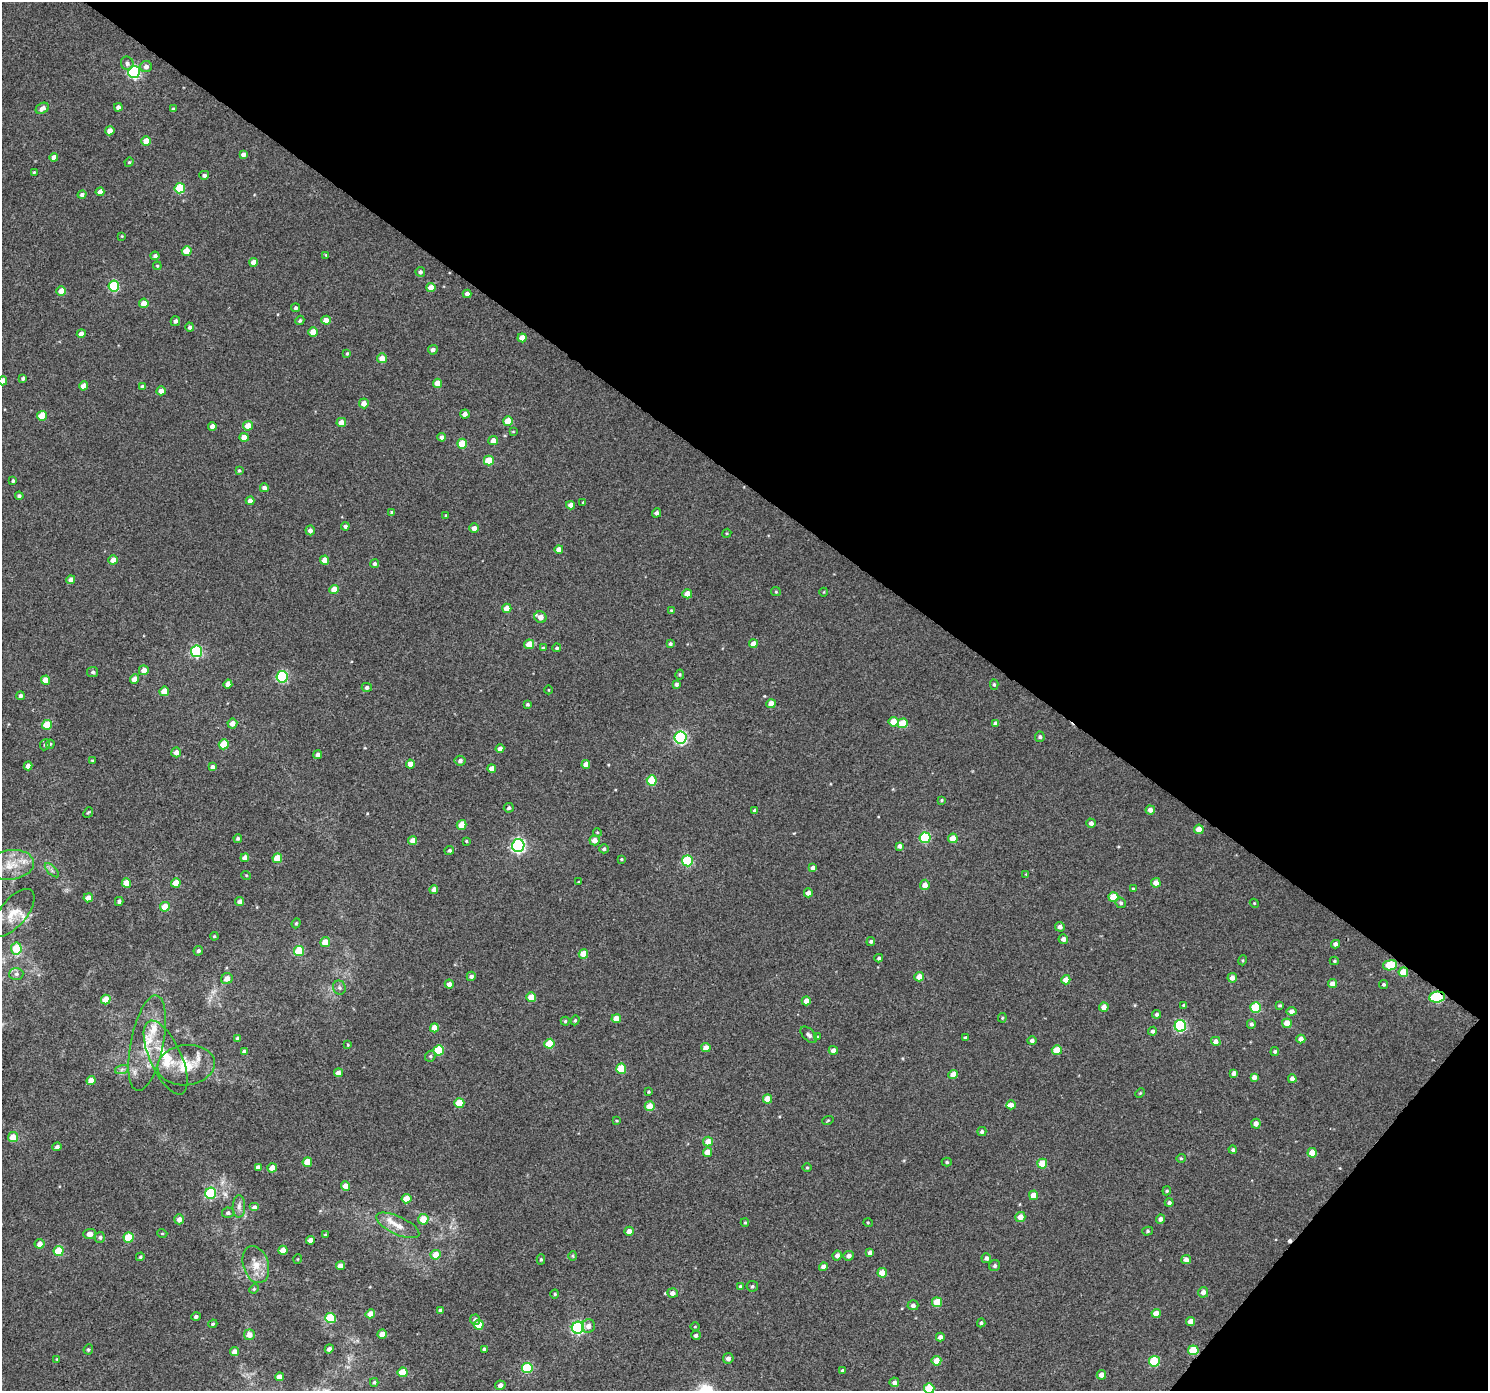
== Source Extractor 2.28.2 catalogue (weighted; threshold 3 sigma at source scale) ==
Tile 8 of 4 x 4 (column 4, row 2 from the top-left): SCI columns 4496-5981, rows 3000-4388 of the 6026 x 6065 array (HDU 1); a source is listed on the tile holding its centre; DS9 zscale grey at full resolution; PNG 1490 x 1393 px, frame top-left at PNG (2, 2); each listed source drawn as its Kron ellipse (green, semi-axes under 4 px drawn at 4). Shown black and unused: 38% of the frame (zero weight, under 3 of 4 exposures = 5% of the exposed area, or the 3 px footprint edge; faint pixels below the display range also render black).
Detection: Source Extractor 2.28.2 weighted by HDU 2 'WHT'; one run over the whole footprint, this tile lists its part. Background 0.012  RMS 0.0058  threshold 0.0263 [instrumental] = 3 sigma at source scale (4.5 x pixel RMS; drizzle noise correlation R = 1.50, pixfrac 1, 0.0396/0.0396 arcsec/px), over >= 5 px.
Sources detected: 358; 1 too faint to see at this stretch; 1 cosmic-ray / hot-pixel residue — neither listed nor drawn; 6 inside a brighter listed object's ellipse — not listed separately; the other 350 listed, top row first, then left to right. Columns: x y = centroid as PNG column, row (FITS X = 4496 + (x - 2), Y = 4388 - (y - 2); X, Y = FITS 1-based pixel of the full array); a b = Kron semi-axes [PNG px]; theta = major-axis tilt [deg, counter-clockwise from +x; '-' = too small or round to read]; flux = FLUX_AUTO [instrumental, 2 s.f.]
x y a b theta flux
127 63 7 6 - 1.7
146 67 6 5 - 2.6
134 72 6 6 - 73
118 107 4 4 - 2.2
42 108 7 5 27 3
173 109 3 3 - 0.79
110 131 4 4 - 4.4
146 141 4 4 - 7.2
243 154 4 4 - 2.1
54 157 4 4 - 4.2
129 162 5 4 - 0.74
34 172 3 3 - 0.58
204 175 5 4 - 1.5
180 188 5 5 - 25
100 192 4 4 - 3.4
82 195 4 4 - 1.8
122 236 3 2 - 0.43
187 251 5 5 - 10
326 255 4 4 - 0.57
155 256 4 4 - 1.6
254 262 4 4 - 4.1
157 266 4 4 - 0.69
420 272 5 4 - 1.6
114 286 5 5 - 39
431 288 4 4 - 6.2
61 291 5 4 - 5.2
467 294 4 4 - 2.3
144 303 5 4 - 5.2
296 308 4 4 - 1
300 320 5 4 - 1
326 320 5 4 - 4.7
175 321 5 4 - 1.5
190 327 4 4 - 1.4
313 332 4 4 - 6.8
81 334 4 4 - 3.9
522 338 4 4 - 6.4
433 350 5 4 - 1.8
347 354 4 3 - 0.65
382 358 5 5 - 5.5
23 378 3 3 - 1.2
3 381 4 4 - 5.9
438 383 4 4 - 7.4
84 386 4 4 - 5.7
142 387 4 3 - 1.3
161 391 4 4 - 3.9
364 403 5 5 - 3.9
465 414 5 4 - 2.3
42 416 5 5 - 10
508 421 5 4 - 8.9
341 422 5 4 - 5.2
212 426 4 4 - 3.2
248 426 5 5 - 6.6
513 432 4 3 - 0.47
244 437 4 4 - 5.5
442 437 4 4 - 2.4
493 440 5 4 - 4
462 444 5 5 - 13
489 461 5 5 - 12
239 470 4 4 - 0.71
13 481 4 3 - 0.83
264 488 4 4 - 2
19 496 4 4 - 1.2
250 501 4 4 - 3.5
583 502 3 3 - 0.46
571 505 4 4 - 3.4
392 513 4 4 - 1.2
657 513 4 4 - 1.7
446 515 4 3 - 0.66
345 526 4 4 - 1.5
474 528 5 4 - 2.7
310 530 5 4 - 2.2
727 533 4 3 - 0.55
559 549 4 4 - 3.8
113 560 5 4 - 5
325 560 4 4 - 5.8
375 564 4 4 - 1.2
71 580 4 4 - 2.8
334 589 5 4 - 6.9
776 592 5 4 - 0.63
824 592 4 3 - 0.41
687 594 5 4 - 4.2
507 608 4 4 - 5.7
671 610 4 3 - 0.55
540 617 6 5 - 4.5
529 644 5 5 - 7.5
670 644 4 3 - 1
753 644 4 4 - 5.2
543 648 4 4 - 0.84
557 648 4 4 - 0.96
196 651 6 5 - 64
144 670 5 5 - 4.8
93 672 5 5 - 1.2
680 675 5 4 - 0.8
282 677 6 5 - 50
135 679 5 4 - 5.5
46 680 4 4 - 6.3
228 684 4 4 - 4
676 684 4 3 - 1.3
994 684 5 4 - 0.95
367 687 5 4 - 1.6
549 690 4 3 - 0.42
164 691 5 4 - 9.5
20 696 4 4 - 1.3
528 704 3 3 - 0.8
771 704 5 4 - 6.1
894 722 5 5 - 9.6
232 723 5 5 - 4.2
903 723 5 5 - 13
995 723 4 4 - 1.7
47 725 5 5 - 13
680 737 6 6 - 77
1040 737 5 5 - 1.2
50 744 4 4 - 0.64
224 744 5 5 - 15
45 745 6 4 66 0.97
500 749 4 4 - 2.5
176 752 5 5 - 3.7
318 755 4 4 - 2.4
92 761 4 3 - 0.63
460 761 5 5 - 1.7
410 764 4 4 - 4.8
586 764 4 4 - 3.6
28 766 4 4 - 3.3
212 767 4 4 - 1.8
492 768 4 4 - 3.8
652 780 5 5 - 15
942 800 4 3 - 0.63
509 808 5 4 - 1.1
1150 810 4 4 - 2.8
755 811 4 3 - 1.7
88 812 5 4 - 0.7
1091 823 4 4 - 2.1
462 825 5 4 - 8.4
1199 829 5 4 - 6.6
597 832 4 3 - 0.5
238 838 4 4 - 1
925 838 5 5 - 39
953 838 5 4 - 7.1
413 840 4 4 - 4.7
595 840 5 5 - 4.1
466 841 4 4 - 0.55
518 845 6 6 - 120
899 846 4 4 - 1.9
604 849 4 4 - 1
449 850 5 4 - 1.3
245 858 4 4 - 3.6
277 858 5 4 - 11
621 859 4 3 - 0.61
687 861 5 5 - 35
11 865 23 14 7 12
813 868 4 4 - 2.4
52 870 9 3 -45 1.2
1026 874 3 3 - 0.44
246 875 5 3 - 0.5
578 882 3 3 - 0.52
126 883 4 4 - 8.4
176 883 5 4 - 7.2
1156 883 5 4 - 4.4
925 885 5 5 - 4.7
434 889 4 4 - 2.4
1133 889 4 3 - 0.56
808 893 4 4 - 3
1114 897 5 5 - 14
88 898 5 4 - 5.3
119 901 4 4 - 1.3
239 901 4 4 - 2.1
1121 903 5 5 - 1.2
1254 903 4 3 - 0.55
165 907 5 4 - 10
13 913 29 13 50 9.1
296 923 5 4 - 0.75
1060 927 5 4 - 2.2
214 936 4 3 - 0.64
1063 939 4 4 - 2.2
871 941 4 4 - 1.2
325 942 5 5 - 7.6
1335 944 4 4 - 2.2
16 948 6 5 - 14
198 951 5 4 - 1.1
299 951 5 5 - 20
583 954 5 4 - 8.4
879 958 4 3 - 0.98
1243 960 5 3 - 0.62
1334 961 4 4 - 0.74
1390 965 7 5 9 18
1403 972 5 4 - 8
16 974 7 6 - 1.7
471 976 5 4 - 1.6
919 977 5 4 - 5.2
1232 978 5 4 - 3.2
227 979 6 5 - 3.6
1066 980 4 4 - 4.6
449 984 4 4 - 3.1
1332 984 4 4 - 4.4
1384 984 4 4 - 0.92
339 988 7 6 - 1.4
531 997 5 4 - 8.2
1437 997 8 5 6 40
106 999 5 5 - 8.7
806 1001 4 4 - 4
1184 1005 3 3 - 1.1
1280 1005 3 3 - 0.69
1104 1007 4 4 - 3.7
1256 1007 5 5 - 27
1292 1011 5 4 - 2.7
1156 1014 4 4 - 1.3
1002 1018 4 4 - 0.67
616 1019 4 4 - 6.8
575 1020 5 4 - 0.82
565 1021 4 4 - 0.72
1287 1023 5 4 - 6.4
1251 1024 4 4 - 1.4
1180 1026 6 5 - 57
434 1028 4 4 - 6.9
1153 1031 4 4 - 1.3
809 1035 10 5 -45 1.8
818 1037 4 3 - 0.57
237 1038 4 4 - 1.2
965 1038 4 4 - 1.1
1301 1039 4 4 - 3.2
1032 1041 4 4 - 1.5
1216 1041 5 4 - 2.6
147 1043 49 16 78 21
549 1044 5 5 - 14
348 1045 4 3 - 0.56
706 1048 4 4 - 4.4
439 1050 5 5 - 23
833 1050 4 4 - 3.1
1057 1050 5 5 - 9.9
244 1051 4 3 - 1.4
1275 1051 4 4 - 1
430 1056 6 5 - 0.94
166 1057 40 15 -65 18
186 1065 29 20 6 16
122 1069 7 4 19 1.2
621 1069 5 5 - 13
338 1073 4 4 - 3.5
1234 1073 4 4 - 2.1
953 1075 5 4 - 6.7
1254 1077 4 4 - 2.8
1292 1079 4 4 - 2.5
91 1080 4 4 - 4.2
649 1092 4 3 - 0.61
1140 1093 5 3 - 0.52
768 1099 4 4 - 7.6
459 1103 5 5 - 15
1011 1105 4 4 - 3.1
650 1106 5 5 - 8.6
828 1120 6 3 20 0.56
617 1121 4 2 - 0.47
1256 1124 5 4 - 2.9
982 1131 4 4 - 1.2
13 1137 5 5 - 8.1
708 1142 5 5 - 5.7
57 1147 5 4 - 1.5
1233 1150 4 4 - 1.1
707 1152 5 4 - 6.2
1312 1153 4 4 - 6.1
1181 1158 5 4 - 0.64
307 1162 5 4 - 9
947 1162 5 4 - 0.85
1042 1164 5 5 - 12
258 1167 4 4 - 2.5
807 1167 5 3 - 0.61
272 1168 4 4 - 5.7
345 1186 4 4 - 4.6
1167 1191 5 4 - 0.76
211 1193 5 5 - 38
1033 1195 5 4 - 5.6
406 1199 5 4 - 9.1
1169 1203 4 4 - 1.3
239 1206 11 6 90 2.3
254 1207 5 4 - 2.2
228 1213 6 5 - 1.5
1020 1217 5 5 - 4.8
179 1219 5 5 - 2.7
423 1219 5 5 - 8.7
1160 1219 5 4 - 2
745 1223 4 4 - 0.6
868 1223 5 3 - 0.51
398 1225 23 9 -25 6.6
629 1231 4 4 - 3
1148 1231 5 4 - 0.93
162 1233 5 3 - 0.49
90 1234 6 5 - 3.5
325 1235 3 3 - 0.64
100 1237 5 5 - 1.3
129 1237 5 5 - 14
310 1240 4 4 - 3.2
40 1244 5 5 - 4.1
283 1250 4 4 - 5.9
59 1251 5 5 - 17
870 1252 4 4 - 1.9
436 1255 5 5 - 7.6
837 1255 5 4 - 2.4
573 1256 5 3 - 0.59
849 1256 5 5 - 2.2
140 1257 4 4 - 0.81
986 1258 5 4 - 1.8
298 1259 5 3 - 0.45
541 1259 5 4 - 0.92
1186 1260 5 4 - 3.2
256 1265 19 12 -72 8
340 1266 4 4 - 4.2
995 1266 6 5 - 1.5
823 1267 4 4 - 3
882 1273 5 4 - 8.3
752 1286 5 5 - 1.1
740 1287 4 4 - 1.1
254 1289 5 4 - 0.67
1203 1292 5 5 - 2.8
672 1293 5 5 - 2.5
555 1294 4 4 - 0.61
937 1302 5 5 - 13
913 1305 5 5 - 1.9
440 1310 4 4 - 1.5
1156 1313 4 4 - 5.2
370 1314 5 4 - 5.9
196 1317 4 4 - 1.4
331 1318 5 5 - 22
475 1320 5 5 - 1.6
1191 1321 4 4 - 4.3
981 1323 4 4 - 1.2
213 1324 5 3 - 0.82
479 1325 5 5 - 9.4
588 1326 7 6 - 3
695 1327 4 3 - 0.47
578 1328 6 6 - 74
382 1334 4 4 - 5.4
249 1335 5 5 - 4.5
696 1335 5 4 - 1.5
940 1337 4 4 - 2.2
88 1349 5 4 - 0.86
329 1349 4 4 - 2.2
484 1349 4 3 - 0.99
1193 1350 5 5 - 17
234 1352 5 4 - 3.4
728 1358 5 5 - 2.3
57 1359 4 3 - 0.42
936 1361 5 5 - 6.9
1154 1361 5 5 - 27
527 1368 5 5 - 34
842 1370 3 3 - 0.91
403 1372 5 5 - 15
1101 1375 5 4 - 3.4
279 1377 4 4 - 4.3
374 1382 4 4 - 0.98
894 1382 5 4 - 2
500 1385 5 4 - 2.8
929 1388 5 5 - 21
Overlapping masked pixels (flux is a lower limit): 4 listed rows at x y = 1390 965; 1403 972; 1437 997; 1193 1350
Isophote crosses this tile's border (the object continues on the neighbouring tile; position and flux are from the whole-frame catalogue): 2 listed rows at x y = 3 381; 929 1388